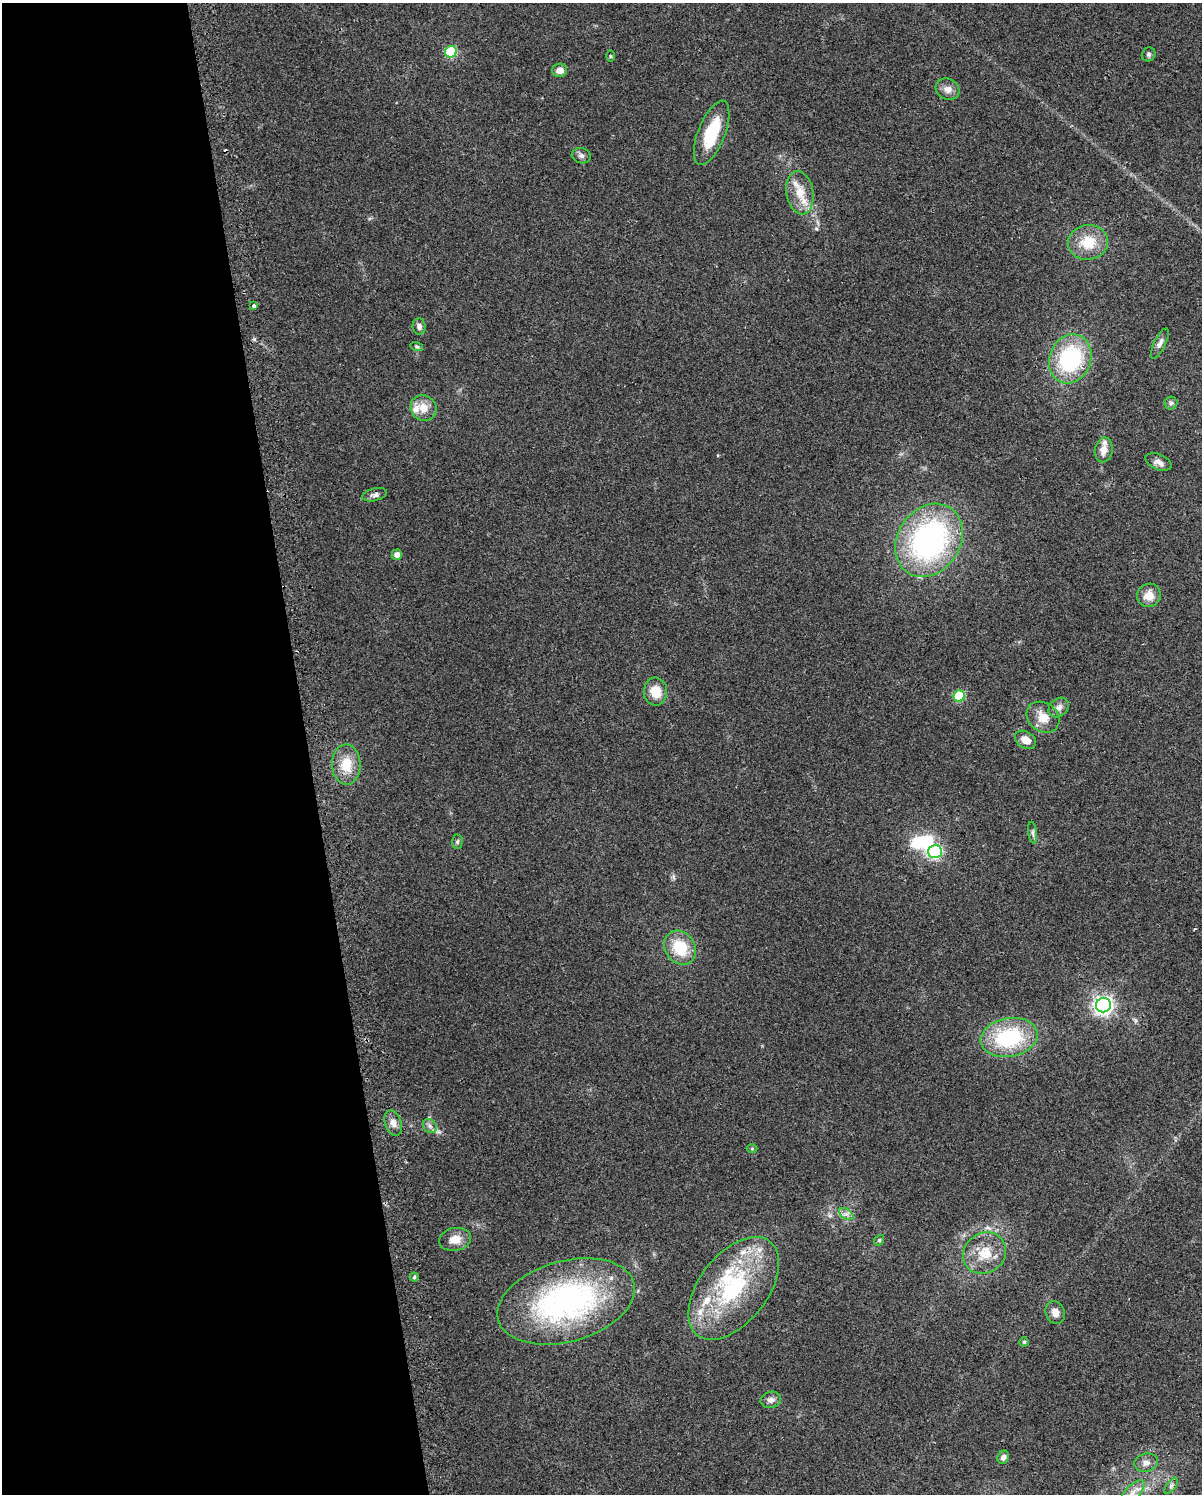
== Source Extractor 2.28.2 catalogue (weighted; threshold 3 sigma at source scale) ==
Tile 5 of 4 x 3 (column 1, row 2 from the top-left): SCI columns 32-1231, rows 1519-3010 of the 4864 x 4573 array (HDU 1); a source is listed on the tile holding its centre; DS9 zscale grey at full resolution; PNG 1204 x 1496 px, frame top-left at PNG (2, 3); each listed source drawn as its Kron ellipse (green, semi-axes under 4 px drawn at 4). Shown black and unused: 26% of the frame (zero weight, under 2 of 3 exposures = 2% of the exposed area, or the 3 px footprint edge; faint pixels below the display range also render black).
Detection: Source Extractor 2.28.2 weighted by HDU 2 'WHT'; one run over the whole footprint, this tile lists its part. Background 0.0646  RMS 0.0088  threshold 0.0397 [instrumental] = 3 sigma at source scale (4.5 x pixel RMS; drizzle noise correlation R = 1.50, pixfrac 1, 0.0396/0.0396 arcsec/px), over >= 5 px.
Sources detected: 61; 2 inside a brighter object's white glare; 1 cosmic-ray / hot-pixel residue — neither listed nor drawn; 7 inside a brighter listed object's ellipse — not listed separately; the other 51 listed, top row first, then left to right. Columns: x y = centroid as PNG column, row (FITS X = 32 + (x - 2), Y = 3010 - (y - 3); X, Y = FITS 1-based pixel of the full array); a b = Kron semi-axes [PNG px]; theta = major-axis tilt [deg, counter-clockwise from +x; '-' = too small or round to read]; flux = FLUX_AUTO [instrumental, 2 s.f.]
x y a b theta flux
451 52 6 5 - 62
1149 54 7 6 - 2
610 56 5 3 - 0.88
560 70 7 6 - 6.1
947 89 12 10 -28 6.1
712 133 34 13 69 38
581 156 9 7 -16 3
800 193 22 13 -80 17
1088 242 20 17 9 22
253 306 4 3 - 10
419 326 8 6 -82 3.3
1160 343 16 5 64 3.9
417 347 6 4 -17 1.3
1070 359 25 20 68 86
1171 403 6 6 - 2
423 408 13 12 - 11
1104 450 12 9 80 7.7
1158 462 14 7 -24 4.8
375 495 12 6 14 3.2
929 540 39 31 57 200
397 555 5 5 - 4.9
1149 595 12 11 - 11
655 692 14 11 -89 15
959 696 6 5 - 54
1059 708 11 8 42 4.7
1043 717 17 14 -36 13
1025 740 11 8 -32 7.9
346 765 20 14 -88 20
1033 833 11 4 -82 2.1
457 842 7 5 88 1.6
935 852 7 6 - 130
680 948 18 15 -54 29
1103 1005 7 7 - 360
1009 1037 29 19 11 74
393 1123 13 8 -70 5.9
430 1126 8 6 -47 2.7
752 1149 5 3 - 0.96
846 1214 8 5 -32 3
455 1239 16 11 9 9.9
879 1240 5 4 - 1.2
985 1253 22 20 35 22
414 1277 4 4 - 1.6
734 1288 59 34 52 100
566 1301 70 40 15 220
1055 1312 12 9 -69 6.4
1024 1342 4 4 - 1.3
771 1400 10 8 16 4
1003 1457 7 5 66 3.2
1146 1463 12 9 15 5.3
1171 1486 9 4 55 2.3
1133 1492 15 7 46 7.6